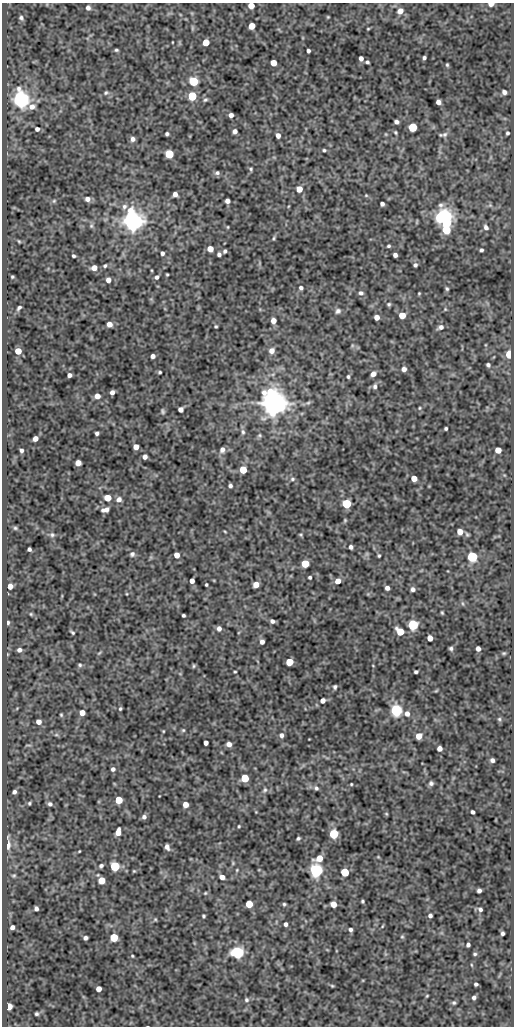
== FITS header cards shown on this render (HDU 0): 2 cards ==
NAXIS1  =                  512
NAXIS2  =                 1024

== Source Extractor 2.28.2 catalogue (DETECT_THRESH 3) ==
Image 512 x 1024 px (HDU 0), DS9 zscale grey, 1 PNG px = 1 image px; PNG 516 x 1028 px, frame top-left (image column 1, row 1024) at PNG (2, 3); no overlay
Background 76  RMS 0.49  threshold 1.48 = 3 sigma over >= 5 px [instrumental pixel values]
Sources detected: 248; all 248 listed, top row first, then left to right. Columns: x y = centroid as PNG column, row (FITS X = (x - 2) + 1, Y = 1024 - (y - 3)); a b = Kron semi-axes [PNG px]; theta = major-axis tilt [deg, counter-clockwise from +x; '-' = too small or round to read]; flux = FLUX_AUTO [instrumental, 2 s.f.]
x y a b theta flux
491 4 5 3 - 200
251 6 5 5 - 430
88 8 5 5 - 110
400 11 6 6 - 270
328 17 4 4 - 32
21 18 5 4 - 68
252 26 5 5 - 490
368 29 3 3 - 30
206 42 5 5 - 500
116 50 4 3 - 48
308 51 4 3 - 79
361 58 4 4 - 130
424 58 4 3 - 65
367 62 4 3 - 58
273 63 5 5 - 450
447 65 4 4 - 43
193 81 5 5 - 2000
504 92 5 4 - 110
106 93 5 4 - 50
192 96 5 5 - 1800
21 99 7 6 - 19000
205 100 6 4 28 54
438 102 5 4 - 160
231 115 4 4 - 130
396 122 4 4 - 94
413 127 5 5 - 1600
37 129 4 4 - 88
235 131 4 4 - 130
395 132 4 3 - 40
507 133 4 3 - 54
167 134 4 4 - 65
444 134 9 6 14 100
278 135 5 4 - 160
133 139 6 5 - 110
324 150 5 3 - 46
169 154 5 5 - 1600
251 169 5 4 - 46
217 173 6 5 - 75
299 189 5 5 - 400
175 194 4 4 - 140
366 195 4 4 - 33
87 199 5 5 - 140
54 201 6 5 - 47
227 201 4 4 - 140
382 204 4 4 - 90
490 205 6 5 - 59
124 207 8 7 - 120
444 216 8 6 16 15000
133 221 7 6 - 31000
446 223 5 4 - 1400
91 226 6 5 - 60
228 227 4 3 - 26
486 227 7 6 - 120
446 230 6 5 - 1300
274 238 5 3 - 41
19 241 4 3 - 36
389 246 3 3 - 47
210 249 5 5 - 320
481 250 4 3 - 61
225 251 4 3 - 63
162 253 4 4 - 87
219 254 4 4 - 83
395 255 4 4 - 120
73 256 3 3 - 56
415 265 5 4 - 71
105 266 5 5 - 53
94 268 5 5 - 230
167 274 3 2 - 35
12 277 3 3 - 39
157 277 5 4 - 87
108 280 5 5 - 170
301 288 5 4 - 82
447 289 5 4 - 49
361 293 6 5 - 82
419 293 3 3 - 30
389 304 4 4 - 49
19 308 6 3 44 70
445 309 5 4 - 35
338 311 7 6 - 90
402 315 5 5 - 570
377 317 4 4 - 240
273 321 5 5 - 210
109 324 5 5 - 220
216 326 3 3 - 39
441 327 7 6 - 130
18 351 5 5 - 520
272 351 6 6 - 210
509 354 5 4 - 830
153 356 4 4 - 140
488 365 4 4 - 69
404 369 5 5 - 140
160 372 3 3 - 42
373 374 5 4 - 150
69 375 4 4 - 110
348 377 4 3 - 53
375 386 7 6 - 90
112 392 4 4 - 140
97 396 5 4 - 270
273 403 7 7 - 59000
308 403 7 5 9 65
419 408 5 3 - 32
181 409 4 4 - 160
163 411 7 4 -70 53
446 428 3 3 - 53
243 432 8 5 -80 93
97 433 4 3 - 73
259 435 6 5 - 50
35 438 5 4 - 210
136 447 5 4 - 270
222 450 7 6 - 150
498 450 5 5 - 330
21 451 4 3 - 80
145 457 4 4 - 150
78 463 5 5 - 240
243 470 5 5 - 740
414 478 5 4 - 380
292 479 6 5 - 61
230 486 4 4 - 76
107 498 5 5 - 620
119 499 6 6 - 160
346 503 5 5 - 2200
105 510 9 5 12 170
345 520 5 4 - 39
15 528 6 5 - 53
225 532 5 3 - 28
460 532 5 5 - 290
52 535 8 6 -25 84
301 535 5 3 - 35
351 547 4 4 - 92
29 549 4 4 - 75
132 554 7 6 - 92
177 555 5 4 - 250
379 556 4 3 - 40
472 557 5 5 - 4000
305 564 5 5 - 920
310 577 3 3 - 58
192 581 4 4 - 170
338 581 5 5 - 270
206 585 3 3 - 40
256 585 5 5 - 310
10 586 5 4 - 250
387 588 4 4 - 130
413 589 5 5 - 93
462 603 7 3 -71 47
442 613 4 3 - 38
31 614 5 4 - 40
183 615 3 3 - 55
272 621 4 4 - 100
8 622 4 3 - 52
413 625 5 5 - 3900
219 628 5 5 - 140
72 632 5 3 - 50
400 632 6 5 - 730
430 638 5 4 - 260
262 642 4 4 - 130
451 648 5 5 - 67
478 649 4 4 - 160
19 650 5 4 - 110
99 653 6 4 44 40
504 653 5 4 - 43
289 662 5 5 - 840
80 665 5 5 - 56
194 666 5 4 - 44
235 672 3 2 - 31
416 672 4 3 - 62
335 687 4 3 - 62
436 691 6 3 19 33
323 701 5 4 - 140
120 709 4 3 - 43
396 710 6 5 - 6400
82 713 5 4 - 270
407 714 6 6 - 170
61 715 5 4 - 40
499 719 5 4 - 49
38 722 5 4 - 180
183 730 5 5 - 43
163 731 3 2 - 27
56 735 6 4 18 44
281 735 6 5 - 110
419 736 5 5 - 380
206 743 4 4 - 130
229 744 5 4 - 200
28 745 9 2 0 31
439 748 5 4 - 190
492 760 4 4 - 110
113 769 5 5 - 97
245 778 5 5 - 1400
431 783 6 5 - 82
351 784 3 2 - 31
316 788 6 5 - 70
265 790 8 6 52 86
14 792 4 4 - 85
119 800 5 5 - 840
29 803 4 4 - 44
50 804 5 5 - 87
185 804 5 4 - 310
472 812 4 3 - 78
386 814 5 4 - 34
144 817 5 5 - 100
239 826 3 3 - 34
118 832 7 4 78 280
334 834 5 5 - 2400
298 838 4 3 - 53
7 845 9 4 86 350
167 847 6 4 -67 130
79 851 3 2 - 27
319 858 7 5 21 510
233 863 5 5 - 39
101 866 5 4 - 69
115 866 5 5 - 2800
237 870 5 4 - 33
316 870 6 5 - 9900
134 871 4 4 - 33
345 872 5 5 - 1400
14 875 6 4 6 41
222 877 5 4 - 210
102 880 5 5 - 580
479 891 4 4 - 100
205 893 4 3 - 33
362 901 3 3 - 44
249 904 5 5 - 860
284 904 4 3 - 46
333 904 5 5 - 340
36 909 4 4 - 93
480 909 6 5 - 81
203 916 3 3 - 43
430 916 4 4 - 83
155 919 5 4 - 39
286 924 4 3 - 88
12 927 4 4 - 140
350 929 4 4 - 74
502 933 4 3 - 78
114 937 5 5 - 1500
402 937 5 5 - 46
85 938 4 4 - 96
468 945 4 4 - 81
237 952 6 5 - 7200
475 954 5 4 - 53
132 956 3 3 - 32
476 984 4 4 - 66
332 986 4 4 - 34
99 989 4 4 - 260
427 996 3 3 - 30
474 997 4 4 - 86
246 1000 6 6 - 66
454 1003 5 5 - 57
9 1006 5 4 - 600
36 1014 3 3 - 53
At the frame edge (FLAGS 8, measured only in part): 2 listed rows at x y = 491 4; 251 6